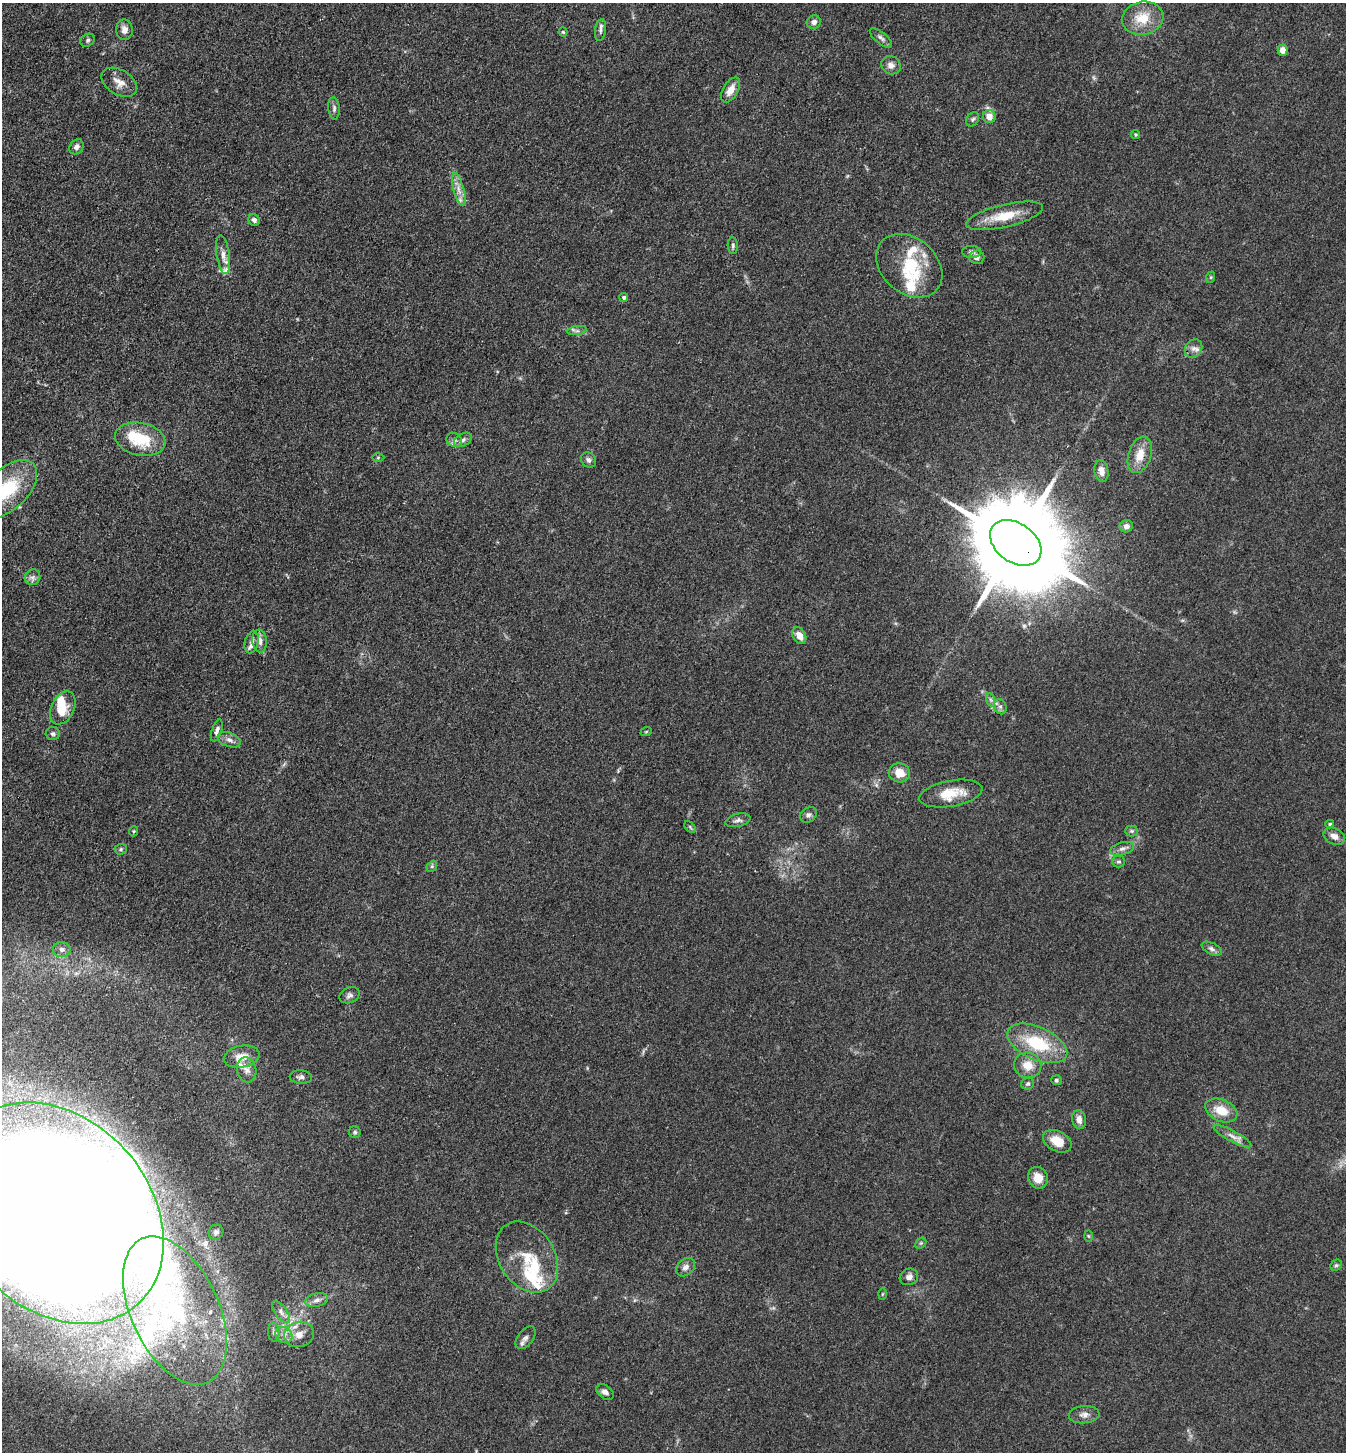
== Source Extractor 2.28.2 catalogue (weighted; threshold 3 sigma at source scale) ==
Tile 11 of 4 x 4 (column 3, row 3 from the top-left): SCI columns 2975-4318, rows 1453-2902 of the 5809 x 5802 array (HDU 1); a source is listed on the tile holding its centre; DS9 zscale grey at full resolution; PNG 1348 x 1454 px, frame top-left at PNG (2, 3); each listed source drawn as its Kron ellipse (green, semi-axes under 4 px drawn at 4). Shown black and unused: <1% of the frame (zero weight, under 3 of 4 exposures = <1% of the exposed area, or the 3 px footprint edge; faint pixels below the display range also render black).
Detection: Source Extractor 2.28.2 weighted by HDU 2 'WHT'; one run over the whole footprint, this tile lists its part. Background 0.0789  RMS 0.0063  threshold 0.0282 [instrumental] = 3 sigma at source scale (4.5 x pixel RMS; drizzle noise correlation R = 1.50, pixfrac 1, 0.05/0.05 arcsec/px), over >= 5 px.
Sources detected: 121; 1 too faint to see at this stretch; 8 inside a brighter object's white glare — neither listed nor drawn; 16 inside a brighter listed object's ellipse — not listed separately; the other 96 listed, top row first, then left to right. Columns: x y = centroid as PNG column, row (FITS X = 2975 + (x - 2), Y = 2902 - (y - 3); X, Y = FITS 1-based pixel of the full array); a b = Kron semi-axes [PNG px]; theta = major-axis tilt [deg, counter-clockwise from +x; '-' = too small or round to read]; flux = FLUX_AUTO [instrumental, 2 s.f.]
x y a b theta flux
1143 18 21 16 11 16
814 22 7 6 - 2.9
124 30 10 8 -89 3.6
600 30 11 5 83 2.1
563 32 4 4 - 0.78
881 38 13 5 -40 2.4
88 40 7 6 - 1.4
1283 50 5 5 - 5.3
891 65 10 9 - 3.3
119 82 19 12 -31 6.4
731 90 14 7 59 6.6
334 108 11 6 -85 1.9
989 116 6 6 - 6.8
973 119 8 6 52 1.4
1136 135 4 4 - 0.77
76 147 8 6 53 2.5
459 190 17 5 -75 5
1004 216 39 11 13 17
254 220 6 5 - 2.2
733 246 8 5 -87 1.4
971 252 9 6 2 1.9
223 255 20 6 -81 4.5
977 257 7 6 - 2.5
909 266 37 27 -41 32
1211 277 6 4 72 0.74
624 297 4 4 - 1.5
577 331 9 4 8 1.8
1193 349 10 8 52 3.2
140 439 25 16 -12 25
454 440 8 7 - 2.3
463 440 10 6 30 2.2
1140 455 19 11 72 10
378 458 6 4 1 0.85
589 460 8 6 -46 2
1101 471 11 7 -80 4.2
8 489 36 20 44 37
1126 526 7 6 - 3
1016 543 28 19 -36 15000
33 577 8 7 - 2.3
799 636 9 6 -61 6.1
260 641 11 7 -83 3.9
252 642 11 7 76 2.6
991 700 7 4 -71 1.5
1000 707 8 6 -68 2
63 708 17 11 64 12
217 731 11 5 72 2.4
646 732 6 3 20 0.59
53 734 7 6 - 1.6
229 740 12 7 -21 3.2
899 773 11 9 -11 8.1
951 794 32 13 10 16
808 815 9 7 34 2
738 820 13 6 14 2.4
1330 824 4 3 - 0.91
690 827 7 4 -46 0.82
133 831 5 4 - 0.81
1132 831 6 5 - 1.3
1334 836 11 8 -26 4.4
121 849 6 5 - 1.1
1122 849 12 6 16 2.7
1119 862 6 6 - 1.2
432 866 6 4 47 0.97
1212 949 11 6 -27 2.2
62 950 9 7 -1 2.6
349 995 10 7 25 2.3
1037 1043 32 16 -24 33
242 1056 18 10 10 7.7
1028 1065 14 12 -18 8.8
247 1070 12 9 -81 4.2
301 1077 11 7 -4 2.5
1056 1080 5 5 - 1.2
1028 1084 6 5 - 1.3
1221 1110 17 10 -23 12
1079 1120 9 7 -82 4.1
355 1132 6 6 - 1.1
1233 1136 21 5 -28 4
1057 1141 15 10 -27 10
1038 1178 11 9 -65 7.7
55 1213 123 94 -48 3000
216 1232 8 7 - 1.8
1088 1236 6 4 -88 0.64
921 1243 6 4 45 1
527 1257 38 27 -58 25
1336 1265 6 5 - 1
686 1267 10 8 41 3.2
909 1277 9 8 - 3
882 1294 5 3 - 0.63
317 1300 11 6 13 2.9
175 1311 79 44 -65 120
281 1312 13 6 -54 3.1
274 1332 9 5 -84 1.9
299 1334 15 12 14 7.6
284 1335 9 7 -34 3.4
525 1338 13 7 52 2.7
605 1392 10 6 -37 2.9
1084 1415 15 8 5 3.9
Overlapping masked pixels (flux is a lower limit): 2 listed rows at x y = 1016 543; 55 1213
Isophote crosses this tile's border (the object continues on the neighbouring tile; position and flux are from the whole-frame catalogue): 2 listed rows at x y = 8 489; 55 1213